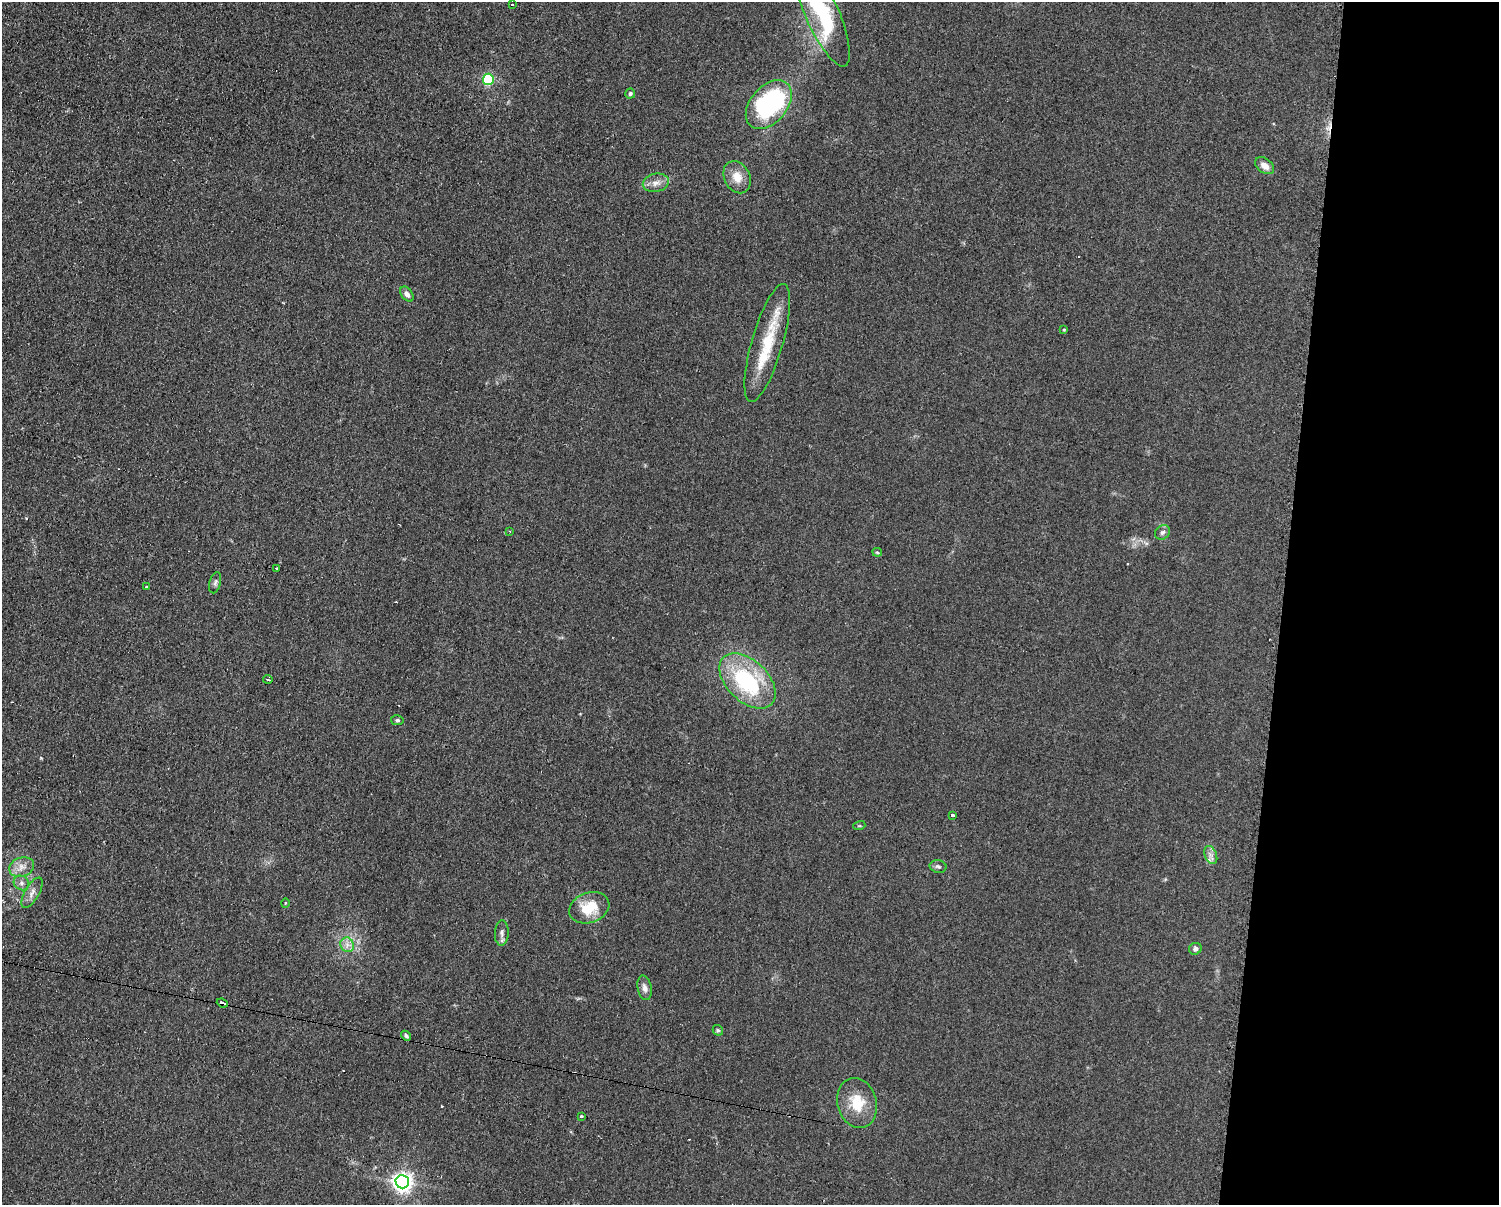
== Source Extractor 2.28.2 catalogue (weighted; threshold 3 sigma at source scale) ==
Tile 9 of 3 x 4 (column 3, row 3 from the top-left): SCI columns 3117-4613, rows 1205-2407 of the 4863 x 4814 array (HDU 1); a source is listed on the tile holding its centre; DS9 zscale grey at full resolution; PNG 1501 x 1207 px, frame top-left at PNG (2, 2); each listed source drawn as its Kron ellipse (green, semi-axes under 4 px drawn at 4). Shown black and unused: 15% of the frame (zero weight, under 2 of 3 exposures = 2% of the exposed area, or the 3 px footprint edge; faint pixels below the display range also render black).
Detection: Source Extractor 2.28.2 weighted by HDU 2 'WHT'; one run over the whole footprint, this tile lists its part. Background 0.098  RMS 0.011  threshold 0.0502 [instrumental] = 3 sigma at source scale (4.5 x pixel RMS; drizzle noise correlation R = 1.50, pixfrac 1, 0.05/0.05 arcsec/px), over >= 5 px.
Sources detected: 45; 6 cosmic-ray / hot-pixel residue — neither listed nor drawn; the other 39 listed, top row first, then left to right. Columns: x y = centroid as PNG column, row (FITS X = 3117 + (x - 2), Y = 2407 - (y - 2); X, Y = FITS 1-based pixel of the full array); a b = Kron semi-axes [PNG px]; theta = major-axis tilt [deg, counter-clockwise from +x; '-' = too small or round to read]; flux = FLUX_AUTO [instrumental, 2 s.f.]
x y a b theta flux
512 5 3 2 - 1.6
821 12 59 16 -66 110
488 79 5 5 - 91
630 93 5 5 - 2.4
769 105 28 18 49 160
1265 166 10 7 -35 8
737 177 17 13 -64 15
656 183 13 9 12 8.1
407 294 8 5 -53 4.5
1064 329 3 3 - 1.1
767 343 61 15 74 55
510 531 3 2 - 1
1162 532 8 6 42 3.3
877 552 5 4 - 1.3
277 568 3 3 - 2.5
215 583 11 5 76 3.1
147 587 3 3 - 14
268 679 4 2 - 1.3
747 681 34 20 -44 110
397 720 6 5 - 1.9
952 816 3 3 - 22
859 826 6 4 17 1.3
1211 855 9 6 -69 4.5
938 866 8 6 -11 3
22 867 13 9 16 8.8
21 883 8 7 - 3.9
32 893 17 7 60 6.8
285 903 5 3 - 0.91
589 908 20 15 20 31
502 933 13 7 87 4.7
347 945 7 6 - 5.2
1195 949 6 5 - 3.6
645 988 12 7 -78 5.6
222 1003 6 3 -21 6.9
718 1030 6 5 - 1.6
406 1036 5 4 - 2.1
857 1103 25 19 -75 32
581 1117 3 3 - 4.1
402 1182 7 7 - 590
Overlapping masked pixels (flux is a lower limit): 1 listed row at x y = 222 1003
Isophote crosses this tile's border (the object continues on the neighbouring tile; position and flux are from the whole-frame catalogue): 1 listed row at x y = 821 12
Unlisted compact peaks at least as high as the median listed source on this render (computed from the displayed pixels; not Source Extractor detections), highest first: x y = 41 758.